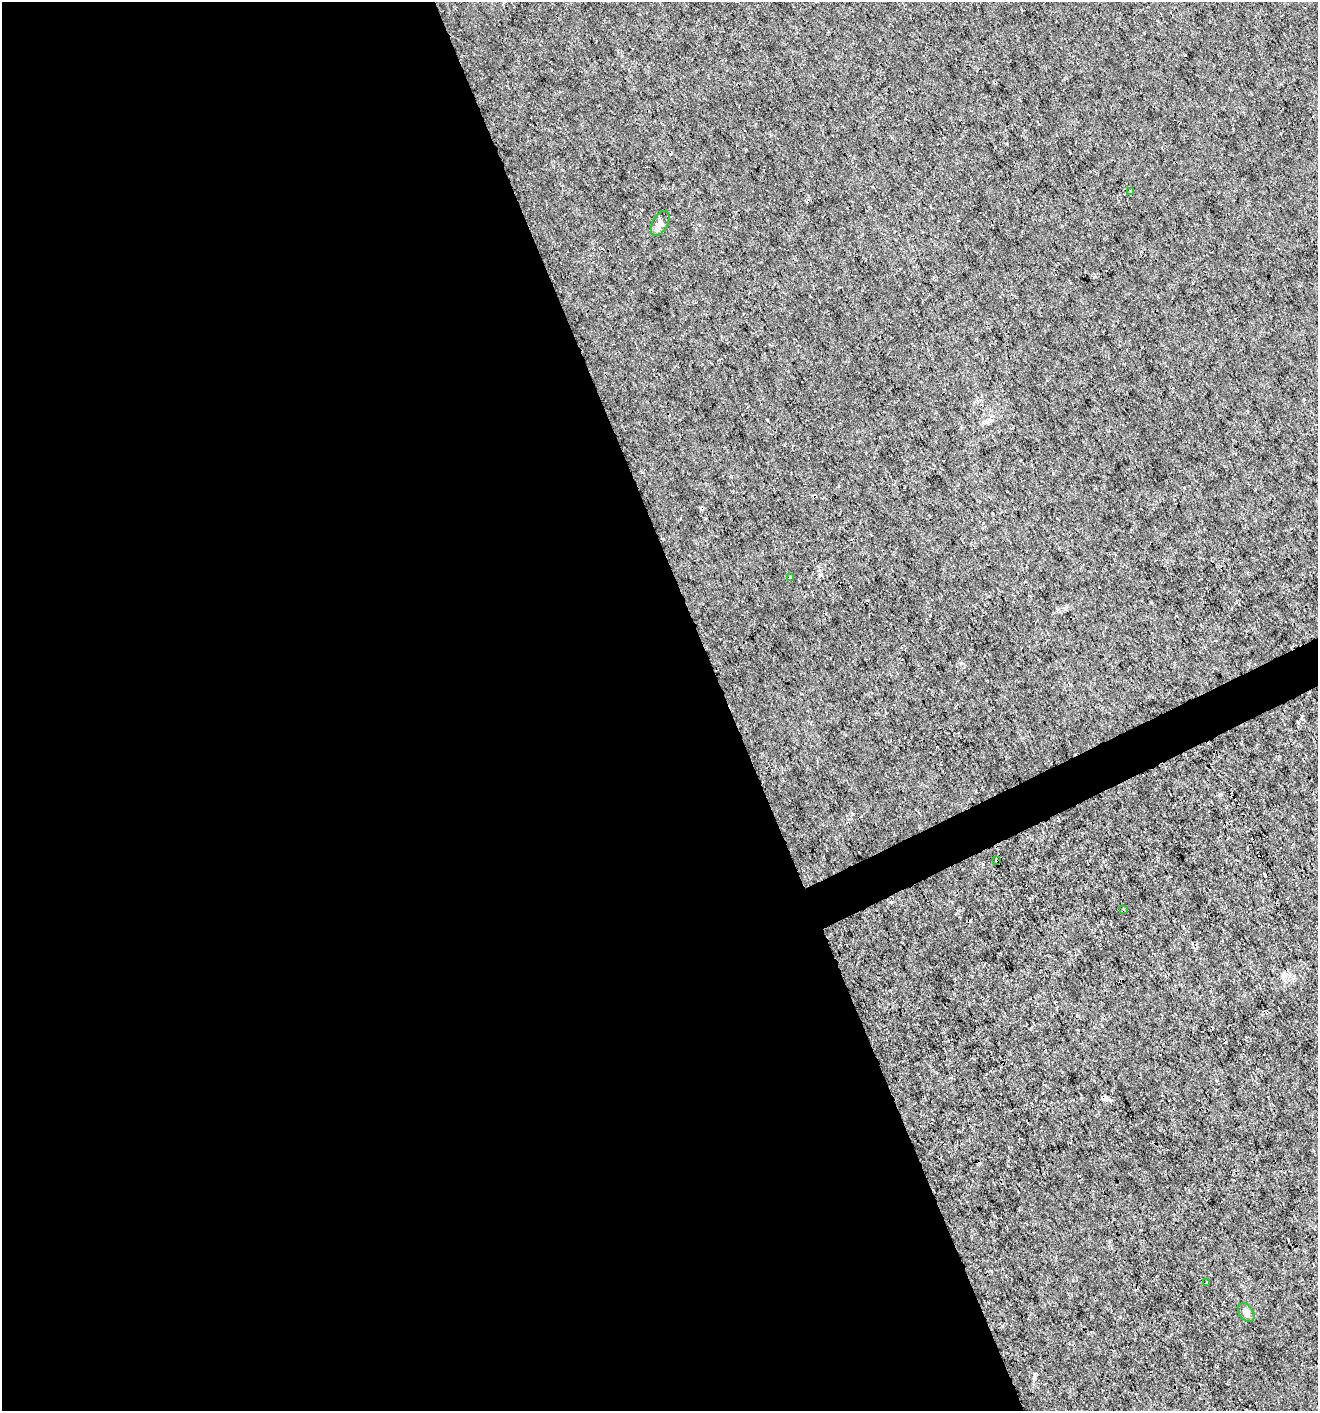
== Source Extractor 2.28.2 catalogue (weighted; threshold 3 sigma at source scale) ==
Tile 9 of 4 x 4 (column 1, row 3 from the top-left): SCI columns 89-1404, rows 1412-2820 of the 5499 x 5638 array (HDU 1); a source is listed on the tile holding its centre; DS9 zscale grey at full resolution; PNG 1320 x 1413 px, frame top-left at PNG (2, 2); each listed source drawn as its Kron ellipse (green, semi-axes under 4 px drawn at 4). Shown black and unused: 57% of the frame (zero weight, under 3 of 4 exposures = <1% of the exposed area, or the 3 px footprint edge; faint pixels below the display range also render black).
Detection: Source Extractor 2.28.2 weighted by HDU 2 'WHT'; one run over the whole footprint, this tile lists its part. Background 4.62e-04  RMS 9.4e-04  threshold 0.00424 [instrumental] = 3 sigma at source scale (4.5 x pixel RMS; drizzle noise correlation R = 1.50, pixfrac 1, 0.0396/0.0396 arcsec/px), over >= 5 px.
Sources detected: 9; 2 cosmic-ray / hot-pixel residue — neither listed nor drawn; the other 7 listed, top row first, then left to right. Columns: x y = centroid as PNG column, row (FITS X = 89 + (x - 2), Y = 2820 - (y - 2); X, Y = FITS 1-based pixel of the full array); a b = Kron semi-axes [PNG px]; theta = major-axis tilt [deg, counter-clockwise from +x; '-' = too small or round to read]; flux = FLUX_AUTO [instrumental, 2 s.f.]
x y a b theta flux
1131 191 3 2 - 0.086
660 223 13 7 60 0.53
790 578 3 3 - 0.47
997 860 4 3 - 1.3
1123 909 3 2 - 0.062
1206 1283 4 2 - 0.084
1246 1312 10 7 -54 0.43
Overlapping masked pixels (flux is a lower limit): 1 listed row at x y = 997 860